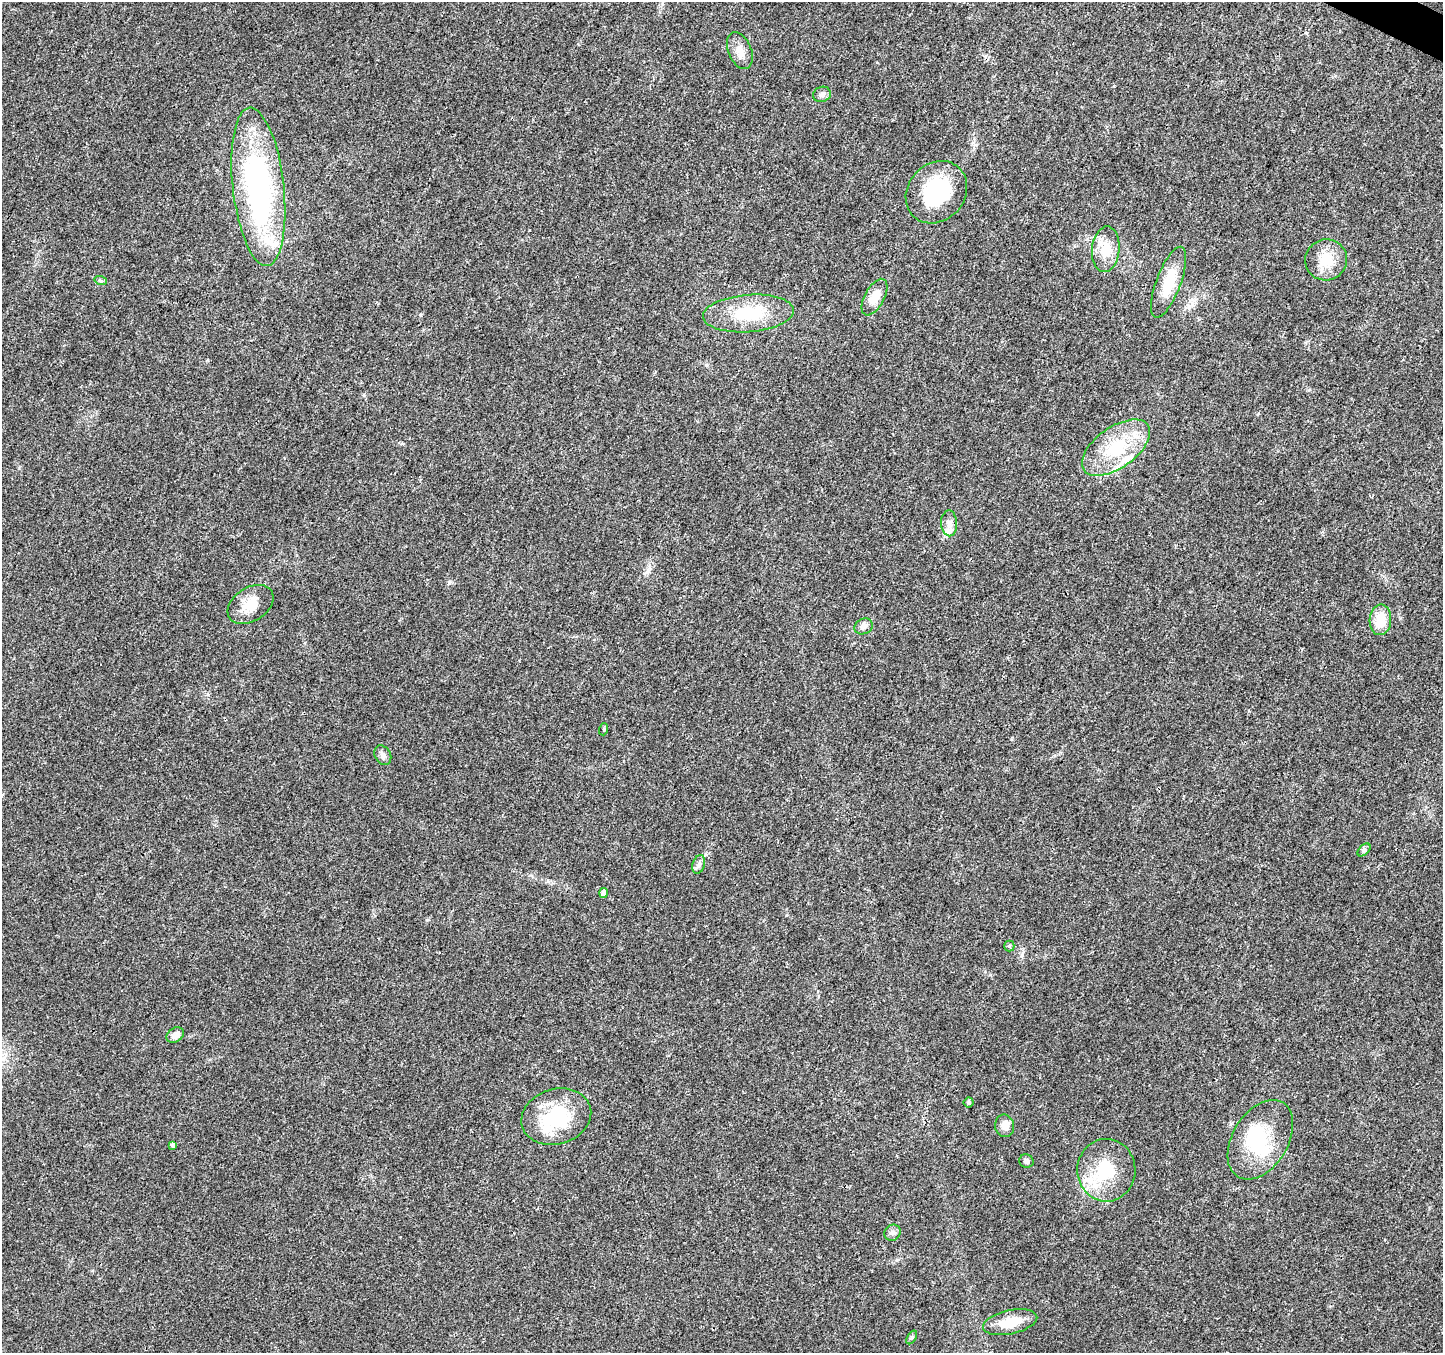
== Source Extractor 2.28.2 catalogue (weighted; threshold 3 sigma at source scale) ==
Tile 10 of 4 x 4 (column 2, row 3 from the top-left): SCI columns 1450-2890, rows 1618-2968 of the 5773 x 5868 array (HDU 1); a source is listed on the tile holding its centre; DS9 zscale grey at full resolution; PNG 1445 x 1355 px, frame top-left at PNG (2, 2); each listed source drawn as its Kron ellipse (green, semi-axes under 4 px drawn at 4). Shown black and unused: <1% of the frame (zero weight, under 3 of 4 exposures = <1% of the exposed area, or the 3 px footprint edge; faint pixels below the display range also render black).
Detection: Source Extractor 2.28.2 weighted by HDU 2 'WHT'; one run over the whole footprint, this tile lists its part. Background 0.0174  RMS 0.0028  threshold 0.0127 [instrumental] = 3 sigma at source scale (4.5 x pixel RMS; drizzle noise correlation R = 1.50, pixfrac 1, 0.0396/0.0396 arcsec/px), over >= 5 px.
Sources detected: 39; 3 inside a brighter object's white glare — neither listed nor drawn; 4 inside a brighter listed object's ellipse — not listed separately; the other 32 listed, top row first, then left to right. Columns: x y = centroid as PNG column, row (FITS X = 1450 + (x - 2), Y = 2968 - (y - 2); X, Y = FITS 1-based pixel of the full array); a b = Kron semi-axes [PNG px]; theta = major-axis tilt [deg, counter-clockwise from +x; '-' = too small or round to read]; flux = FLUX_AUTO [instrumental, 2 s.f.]
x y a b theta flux
740 51 19 11 -67 2.9
822 94 9 7 20 1.1
258 187 80 25 -83 67
936 192 33 28 48 19
1106 249 23 14 85 6.1
1326 260 21 20 - 6.3
101 281 6 4 -18 0.4
1169 282 38 12 69 7.9
874 297 20 10 62 4.2
748 313 45 18 4 13
1116 448 39 20 36 14
949 523 13 8 -88 1.7
250 604 25 17 33 5.3
1380 620 15 11 87 6.4
864 626 9 7 25 1.2
604 729 6 4 72 0.36
383 755 10 8 -61 1.1
1364 850 8 4 44 0.62
699 864 9 6 72 0.88
604 893 5 4 - 1.2
1009 946 5 5 - 0.39
175 1035 9 7 31 1.9
969 1102 5 5 - 0.47
556 1117 35 27 17 18
1005 1126 11 9 -81 2
1260 1140 43 27 58 18
173 1145 4 4 - 1
1026 1161 7 6 - 0.94
1106 1170 31 29 -89 14
892 1233 8 7 - 1
1010 1322 27 12 12 6
912 1337 7 4 58 0.49
Unlisted compact peaks at least as high as the median listed source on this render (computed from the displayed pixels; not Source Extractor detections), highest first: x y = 449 583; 420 315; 897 1260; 1114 86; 706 365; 427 920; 786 915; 19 468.